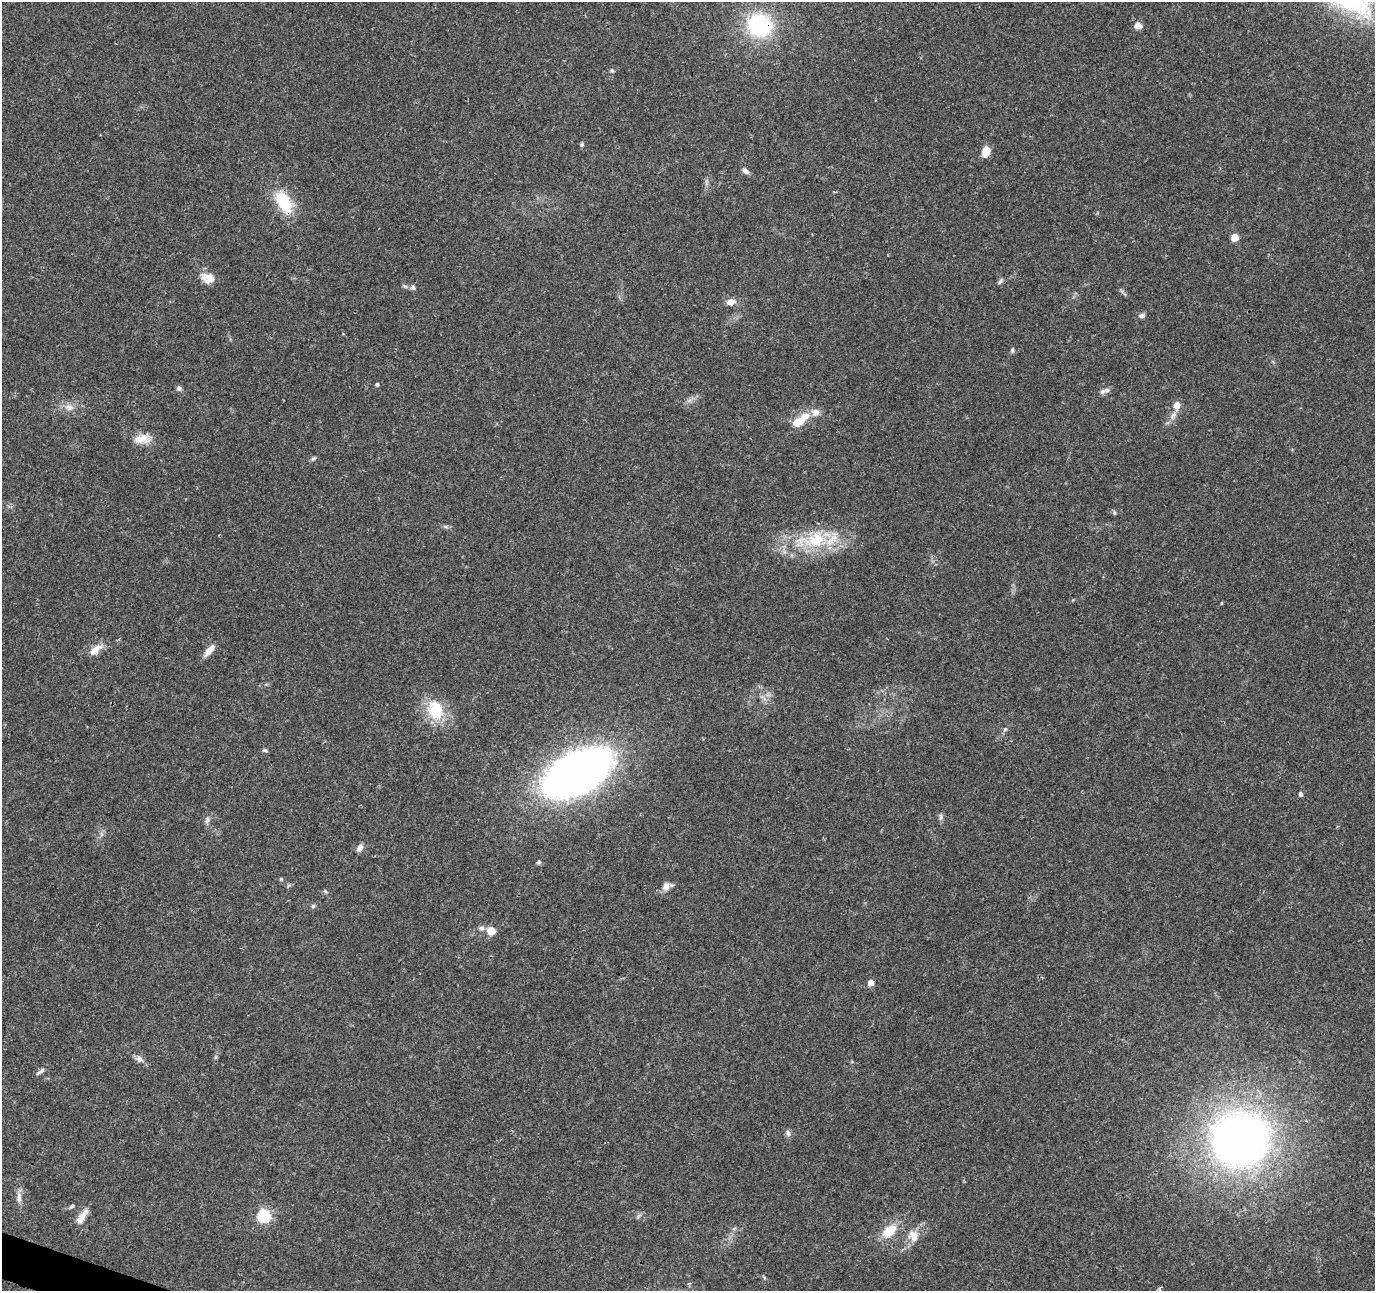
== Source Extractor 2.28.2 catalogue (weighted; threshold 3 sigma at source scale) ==
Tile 7 of 4 x 4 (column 3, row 2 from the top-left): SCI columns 2754-4126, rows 2793-4081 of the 5511 x 5649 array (HDU 1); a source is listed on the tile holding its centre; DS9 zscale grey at full resolution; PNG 1377 x 1293 px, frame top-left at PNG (2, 2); no overlay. Shown black and unused: <1% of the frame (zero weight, under 3 of 4 exposures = <1% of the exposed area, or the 3 px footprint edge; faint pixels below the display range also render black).
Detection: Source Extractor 2.28.2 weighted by HDU 2 'WHT'; one run over the whole footprint, this tile lists its part. Background 0.0373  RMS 0.0036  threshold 0.0161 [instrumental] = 3 sigma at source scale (4.5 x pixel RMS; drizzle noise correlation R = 1.50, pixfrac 1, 0.0396/0.0396 arcsec/px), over >= 5 px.
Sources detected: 59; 3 inside a brighter listed object's ellipse — not listed separately; the other 56 listed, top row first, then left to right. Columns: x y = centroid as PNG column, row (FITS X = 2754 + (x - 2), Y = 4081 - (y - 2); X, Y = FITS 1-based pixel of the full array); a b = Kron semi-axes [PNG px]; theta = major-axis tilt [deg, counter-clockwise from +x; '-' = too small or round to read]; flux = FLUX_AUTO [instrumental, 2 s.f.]
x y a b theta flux
760 25 25 23 -11 35
1138 26 9 7 -9 2.5
612 71 6 5 - 0.58
582 145 6 5 - 0.55
986 152 11 7 74 4.8
745 171 8 6 -40 1.5
284 202 30 16 -61 14
1234 238 5 5 - 8.5
208 278 18 13 -20 4
1000 281 10 4 56 0.8
405 286 7 4 -36 0.68
413 287 7 6 - 0.89
730 302 10 7 10 2.6
1142 316 8 6 7 1.1
1012 350 8 5 -88 0.64
377 384 4 4 - 0.78
179 388 7 6 - 1
1107 390 9 6 2 1.2
1177 405 8 7 - 3.1
69 407 14 8 -4 2.7
1173 415 13 7 56 2.2
799 421 25 10 37 8
142 439 25 12 7 5
313 458 8 5 44 0.69
1114 513 5 5 - 0.57
445 526 7 4 -19 0.68
815 540 37 23 16 21
1221 603 5 3 - 0.3
95 650 18 9 41 4
209 650 17 7 49 3.2
763 697 12 4 -39 1.3
435 710 29 21 -71 13
1005 729 6 4 44 0.61
265 750 8 4 -10 0.69
577 773 58 32 28 240
1300 794 5 4 - 1.1
941 817 11 4 89 0.91
207 820 10 6 70 1.2
360 848 9 6 60 1.8
539 862 6 5 - 0.63
281 879 4 4 - 0.41
666 886 11 8 82 2.4
325 891 6 4 -45 0.52
313 906 6 5 - 0.64
491 931 10 9 - 3.5
871 983 5 5 - 4.1
139 1059 9 8 - 1.8
40 1072 15 5 35 1.2
788 1133 9 6 -64 1.2
1240 1139 50 47 7 220
19 1197 16 6 87 2.2
264 1216 6 6 - 49
82 1217 21 7 59 3.5
734 1228 6 4 19 0.53
889 1231 19 12 41 7.8
913 1236 15 12 -73 4.4
Overlapping masked pixels (flux is a lower limit): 2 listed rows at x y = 760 25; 284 202